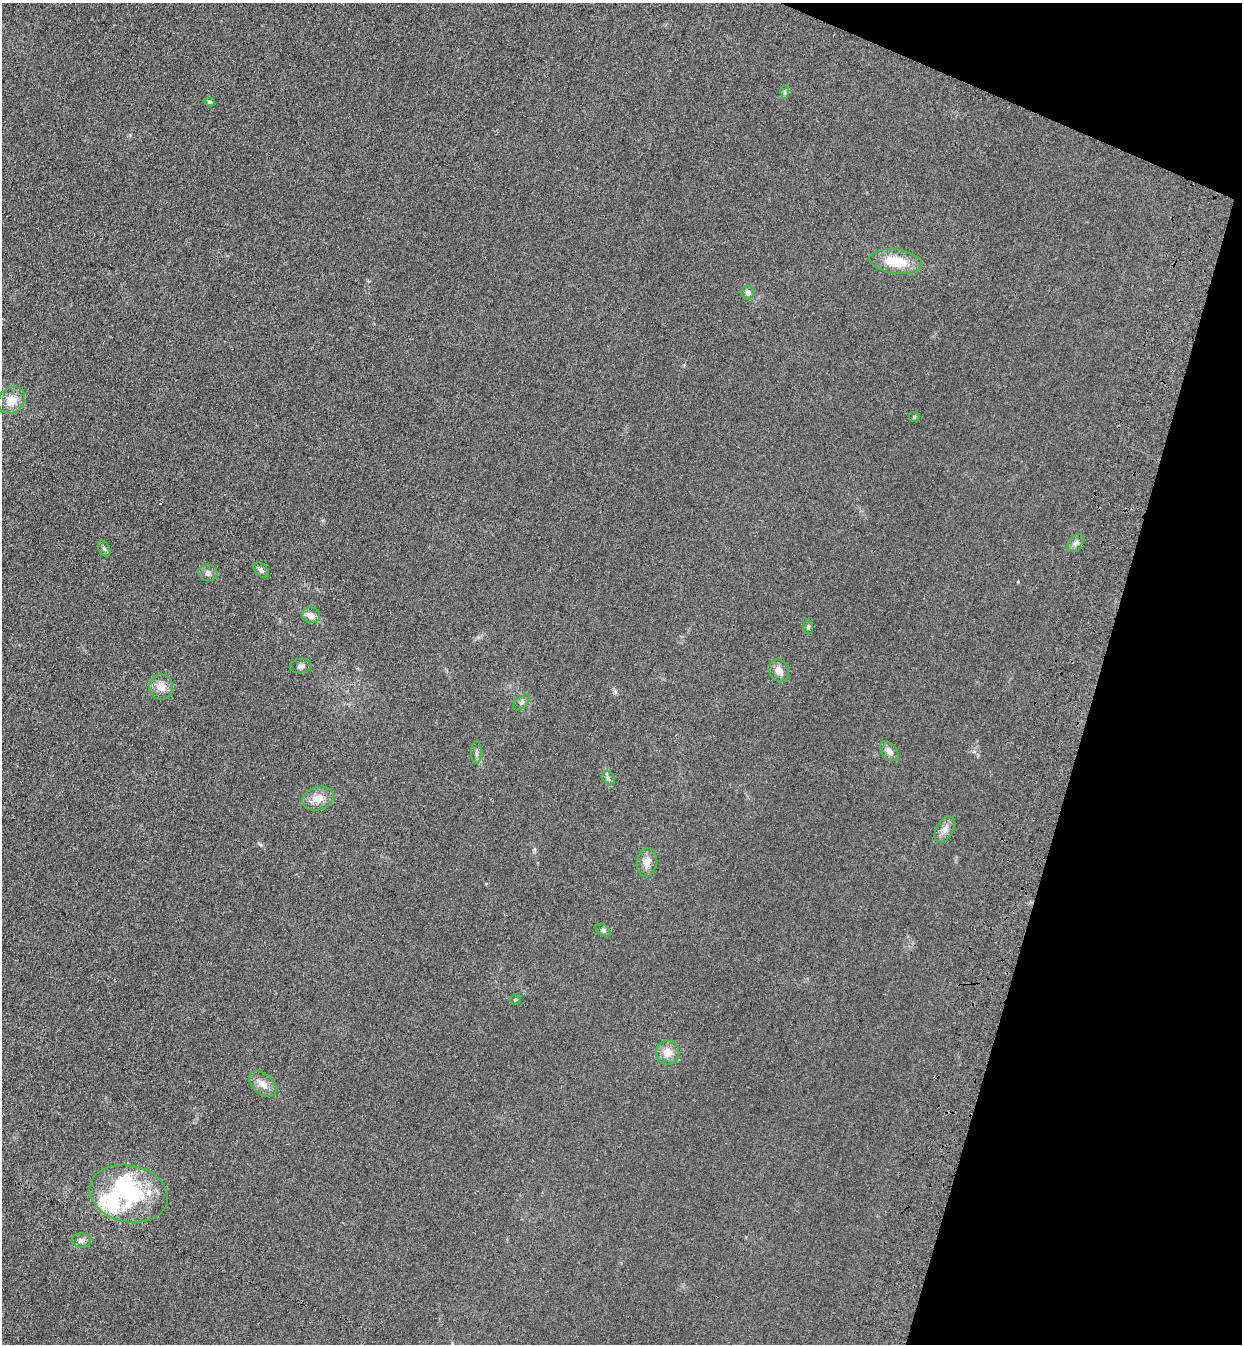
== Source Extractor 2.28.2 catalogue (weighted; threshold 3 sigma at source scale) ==
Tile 8 of 4 x 4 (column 4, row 2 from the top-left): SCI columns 3963-5202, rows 2730-4071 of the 5575 x 5458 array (HDU 1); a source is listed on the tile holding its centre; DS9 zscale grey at full resolution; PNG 1244 x 1346 px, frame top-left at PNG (2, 3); each listed source drawn as its Kron ellipse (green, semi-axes under 4 px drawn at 4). Shown black and unused: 15% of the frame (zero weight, under 3 of 4 exposures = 6% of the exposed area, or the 3 px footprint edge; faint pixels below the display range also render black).
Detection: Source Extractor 2.28.2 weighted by HDU 2 'WHT'; one run over the whole footprint, this tile lists its part. Background 0.0343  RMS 0.0055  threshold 0.0248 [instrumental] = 3 sigma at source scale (4.5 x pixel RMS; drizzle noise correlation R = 1.50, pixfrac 1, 0.05/0.05 arcsec/px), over >= 5 px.
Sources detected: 31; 2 inside a brighter object's white glare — neither listed nor drawn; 1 inside a brighter listed object's ellipse — not listed separately; the other 28 listed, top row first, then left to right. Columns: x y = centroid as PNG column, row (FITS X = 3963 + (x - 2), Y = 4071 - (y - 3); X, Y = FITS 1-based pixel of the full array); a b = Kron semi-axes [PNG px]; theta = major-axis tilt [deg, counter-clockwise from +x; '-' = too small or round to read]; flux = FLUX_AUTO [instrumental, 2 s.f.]
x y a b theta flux
785 92 6 4 89 0.97
209 102 6 4 -19 0.71
896 261 26 12 -8 16
748 293 7 6 - 2.2
11 400 14 12 41 7.9
914 417 5 5 - 0.63
1075 543 10 6 52 2
104 549 8 5 -62 1.2
261 570 9 6 -44 1.6
208 573 9 8 - 2.1
311 615 9 7 -25 4.1
808 627 7 5 89 0.89
301 666 11 7 6 2.1
779 670 11 9 -56 3.8
161 687 12 12 - 5.4
521 702 10 5 41 1.5
889 751 12 7 -49 3.1
476 752 11 5 89 1.5
608 778 7 5 -45 1.3
318 798 16 11 15 6.2
945 829 14 8 59 3.6
647 862 14 10 81 4.9
603 930 8 5 -31 1.1
515 999 5 5 - 0.75
668 1052 12 11 - 5.6
263 1084 16 10 -40 4.9
129 1194 39 28 -12 48
81 1240 9 7 -10 1.9